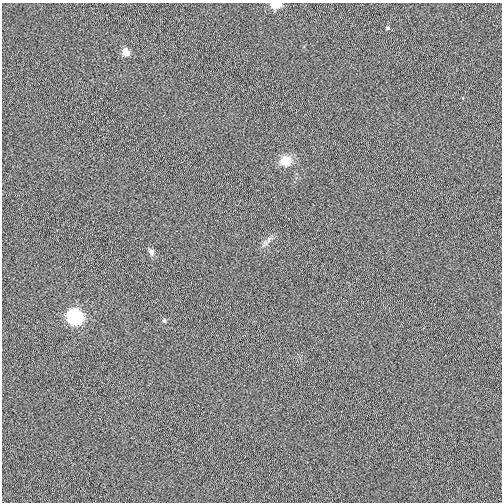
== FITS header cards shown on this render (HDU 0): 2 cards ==
NAXIS1  =                  500
NAXIS2  =                  500

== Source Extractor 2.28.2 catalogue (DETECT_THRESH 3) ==
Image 500 x 500 px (HDU 0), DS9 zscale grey, 1 PNG px = 1 image px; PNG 504 x 504 px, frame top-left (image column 1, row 500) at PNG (2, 3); no overlay
Background 0.00491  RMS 0.041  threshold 0.124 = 3 sigma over >= 5 px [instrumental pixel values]
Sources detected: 8; all 8 listed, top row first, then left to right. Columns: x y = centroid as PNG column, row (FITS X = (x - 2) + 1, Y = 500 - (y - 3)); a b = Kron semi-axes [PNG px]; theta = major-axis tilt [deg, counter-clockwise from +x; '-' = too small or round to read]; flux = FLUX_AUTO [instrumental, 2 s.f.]
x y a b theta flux
276 4 7 4 0 67
388 28 4 4 - 3.1
126 52 6 6 - 33
286 160 15 13 19 39
266 243 14 6 34 13
151 252 8 7 - 9.4
75 316 8 8 - 470
164 321 6 5 - 5.1
At the frame edge (FLAGS 8, measured only in part): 1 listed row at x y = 276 4